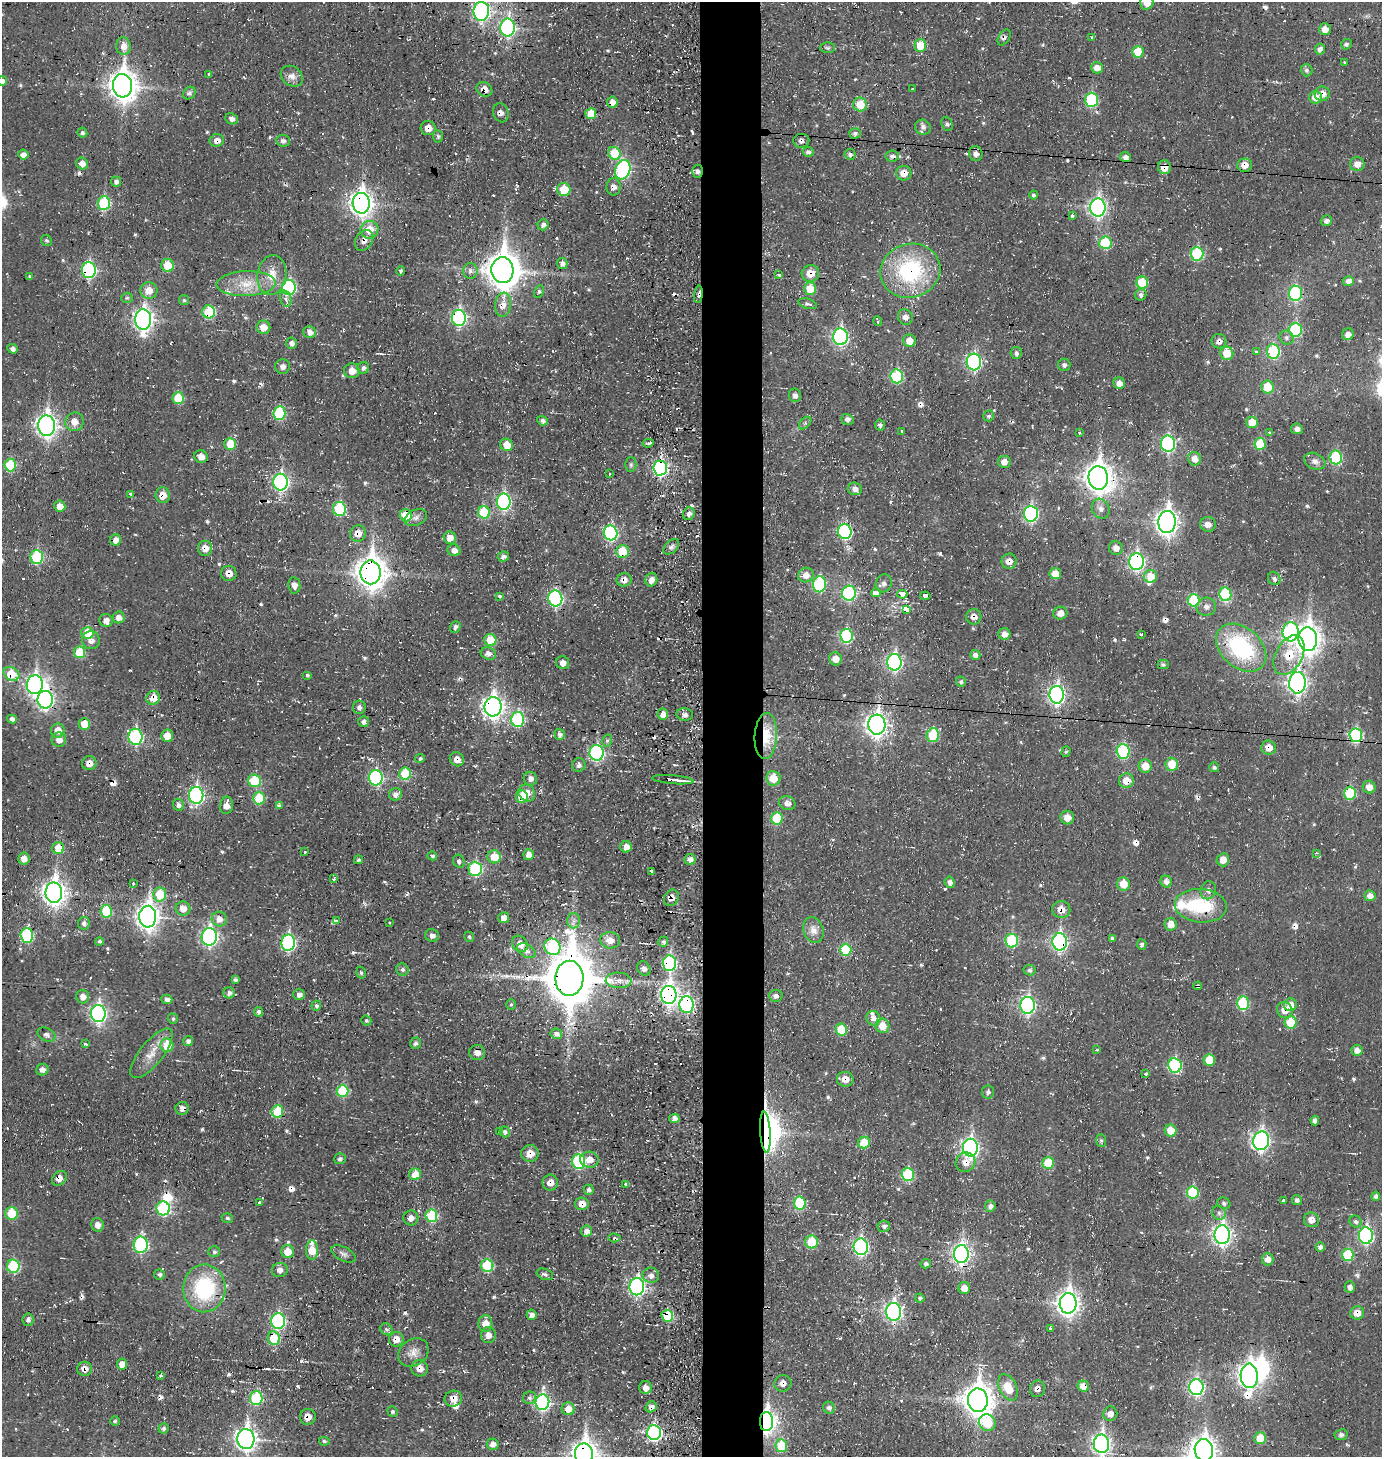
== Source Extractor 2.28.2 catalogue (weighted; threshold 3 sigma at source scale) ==
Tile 5 of 3 x 3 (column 2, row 2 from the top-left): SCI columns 1544-2923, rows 1455-2909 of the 4453 x 4369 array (HDU 1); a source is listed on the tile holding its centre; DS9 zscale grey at full resolution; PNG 1384 x 1459 px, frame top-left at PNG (2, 2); each listed source drawn as its Kron ellipse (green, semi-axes under 4 px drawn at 4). Shown black and unused: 5% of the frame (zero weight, under 3 of 4 exposures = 3% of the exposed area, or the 3 px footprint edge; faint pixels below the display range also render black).
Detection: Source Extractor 2.28.2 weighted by HDU 2 'WHT'; one run over the whole footprint, this tile lists its part. Background -0.0732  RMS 0.011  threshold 0.0482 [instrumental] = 3 sigma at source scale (4.5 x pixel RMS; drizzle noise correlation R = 1.50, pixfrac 1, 0.05/0.05 arcsec/px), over >= 5 px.
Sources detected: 669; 4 inside a brighter object's white glare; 42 cosmic-ray / hot-pixel residue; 1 long thin detection or spike segment (spike, bleed or trail) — neither listed nor drawn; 6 inside a brighter listed object's ellipse — not listed separately; of the other 616, all 500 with FLUX_AUTO >= 1.98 (the completeness limit of this list) listed and drawn (116 fainter detections not listed), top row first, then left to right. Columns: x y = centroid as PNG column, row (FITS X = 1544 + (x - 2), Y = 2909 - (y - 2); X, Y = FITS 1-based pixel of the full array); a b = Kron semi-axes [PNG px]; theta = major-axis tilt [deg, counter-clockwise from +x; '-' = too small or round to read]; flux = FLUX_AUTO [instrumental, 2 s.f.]
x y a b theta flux
1147 3 7 6 - 12
481 11 9 8 - 290
508 27 9 7 90 240
1325 29 6 6 - 11
1004 37 9 5 58 3.2
1092 37 3 3 - 2.7
1346 44 5 5 - 2.7
123 46 9 7 -81 9.8
920 46 6 6 - 28
827 48 7 5 -1 2.4
1320 49 5 5 - 4.9
1138 52 6 5 - 29
1344 63 3 3 - 2.7
1097 68 6 6 - 8.4
1306 70 6 6 - 3.3
209 74 3 3 - 2.1
292 76 12 9 -37 7.5
2 81 5 5 - 4
123 86 12 9 -87 1300
484 89 8 7 - 11
912 89 3 3 - 7.3
189 93 7 5 45 3.3
1322 94 7 7 - 9.9
1315 97 6 6 - 13
1091 100 7 6 - 96
612 102 5 5 - 7.9
860 104 7 7 - 22
501 113 10 7 -71 5.1
591 114 5 5 - 23
232 119 6 5 - 4.4
947 124 7 5 -69 2.9
923 127 8 7 - 4.5
428 128 7 7 - 9.2
82 133 5 4 - 2.7
855 133 5 5 - 3.6
438 136 6 5 - 2.3
217 140 7 6 - 6.6
283 141 7 6 - 3.5
801 141 8 7 - 4.5
808 152 5 4 - 3.9
614 153 6 6 - 32
850 154 5 5 - 3.6
976 154 7 6 - 5.8
23 155 5 5 - 7.4
892 156 7 5 10 4
1125 157 5 5 - 4.8
82 164 6 5 - 8.3
1357 164 7 7 - 8.3
1244 165 7 6 - 10
1164 167 7 6 - 14
623 170 10 7 68 150
697 171 6 5 - 3.6
904 173 7 7 - 12
116 181 5 5 - 4
614 187 8 7 - 5.8
564 190 7 6 - 27
1034 195 4 4 - 3
104 203 7 6 - 82
361 203 10 8 -86 750
1098 207 9 8 - 350
1072 216 3 3 - 3.9
1326 221 5 5 - 4.3
543 225 6 5 - 4.4
369 230 9 8 - 19
46 240 6 5 - 2.1
364 240 11 8 56 6.6
1105 243 6 6 - 52
1197 254 7 6 - 79
562 263 5 5 - 4.9
168 265 6 6 - 26
89 270 8 7 - 170
502 270 13 11 -87 2100
401 271 5 4 - 2.4
470 271 8 7 - 4.7
910 271 30 27 17 120
810 273 9 8 - 15
272 275 20 14 81 20
779 275 4 3 - 4
30 276 4 3 - 2.2
1348 281 5 4 - 5.4
1142 283 6 6 - 38
246 284 29 12 2 28
289 287 7 7 - 140
810 289 6 6 - 24
149 290 8 8 - 14
539 292 6 4 63 2.4
1296 293 7 6 - 110
698 294 9 4 84 4.5
1141 295 6 5 - 3.7
127 298 6 5 - 2
286 299 8 5 -73 4.9
184 300 5 5 - 2
808 304 9 5 -15 3.3
503 305 12 8 84 9.1
209 312 6 6 - 59
905 317 8 7 - 5.9
459 318 8 7 - 200
143 320 10 8 89 540
878 321 5 2 - 2.1
263 327 7 6 - 12
1295 330 7 6 - 80
310 332 6 6 - 6.9
1348 334 6 5 - 5.6
840 337 8 7 - 220
1287 338 7 6 - 3.5
910 341 6 6 - 13
1219 341 7 7 - 5.8
291 343 5 5 - 4.3
13 349 5 4 - 3.9
1256 351 4 3 - 2.4
1273 351 7 6 - 74
1016 353 6 5 - 3.5
1227 353 6 6 - 23
974 362 8 7 - 190
1064 365 6 6 - 3.3
282 366 7 7 - 4.9
363 368 6 5 - 4
352 371 8 7 - 12
897 376 7 6 - 78
1119 383 6 5 - 6.8
1268 387 6 6 - 26
795 395 7 6 - 3.9
178 398 6 6 - 31
279 413 7 6 - 68
989 416 5 5 - 2.7
847 419 6 5 - 4.5
542 421 5 4 - 3.6
75 422 9 9 - 10
1252 422 6 5 - 20
805 423 7 4 45 2.4
880 425 5 5 - 3.2
46 426 10 8 -89 590
1297 429 6 5 - 4.6
902 431 3 3 - 2.3
1079 432 3 3 - 2.8
1270 432 3 2 - 3.6
648 443 6 3 8 4.1
230 444 6 6 - 27
1168 444 8 7 - 170
1260 444 6 5 - 36
507 445 6 6 - 16
201 457 7 6 - 9
1336 457 7 6 - 77
1195 459 7 6 - 9.9
1315 461 11 8 -24 6.2
1004 462 6 6 - 7.9
10 465 6 6 - 55
631 465 7 5 88 2.4
660 468 7 7 - 220
609 473 3 3 - 3.8
1098 478 12 10 -83 1100
281 482 8 7 - 240
855 489 7 6 - 5.8
131 494 4 3 - 2.7
163 495 8 7 - 14
504 502 8 7 - 180
60 506 5 5 - 11
339 509 7 6 - 72
1101 509 10 8 -61 6.4
484 512 6 6 - 48
689 514 6 5 - 4.3
1031 514 8 7 - 180
406 515 6 6 - 32
416 518 12 7 25 5.6
1167 522 11 8 87 680
1208 524 8 7 - 7.1
845 532 7 7 - 120
358 533 8 8 - 12
611 533 7 7 - 150
450 538 6 6 - 12
116 540 5 5 - 8.5
671 547 9 6 45 3.4
205 548 7 7 - 11
1116 548 7 6 - 7.1
454 550 6 6 - 6.5
622 551 6 6 - 31
37 557 7 6 - 80
503 557 6 5 - 4.3
1009 561 7 7 - 7.8
1137 562 8 7 - 270
370 572 12 10 -90 1600
229 573 7 7 - 8.9
1055 574 6 5 - 16
806 575 8 7 - 10
1151 576 6 6 - 17
1274 578 7 6 - 4.1
624 580 7 6 - 7
651 580 7 6 - 7.5
884 583 9 8 - 5
819 584 8 6 88 110
294 585 8 6 -81 7.6
849 593 7 7 - 100
876 593 5 3 - 390
902 594 5 3 - 1100
1225 594 7 6 - 78
500 596 3 3 - 4.4
925 596 5 3 - 910
555 598 8 7 - 180
1194 600 6 6 - 52
1206 607 10 9 - 5.2
906 609 4 3 - 98
1060 613 7 6 - 8.2
119 617 6 6 - 6.8
974 617 8 7 - 6.5
106 620 7 6 - 6.6
455 627 6 5 - 3.8
1290 632 9 8 - 160
87 633 6 6 - 26
1004 634 6 6 - 7.2
1141 634 3 3 - 4.2
847 636 7 6 - 99
1308 639 12 9 -84 1100
91 640 9 8 - 5.7
490 640 6 6 - 28
1241 648 28 20 -40 110
79 652 6 6 - 35
488 654 8 6 -18 6.7
975 655 5 5 - 4.7
1289 655 21 13 62 34
835 659 6 6 - 8.9
894 662 8 7 - 240
563 663 6 6 - 6.6
1163 664 5 4 - 3
11 674 8 6 -31 28
307 675 5 4 - 2
961 682 5 5 - 2.6
1297 683 11 8 86 430
35 685 9 8 - 390
1057 695 9 7 -89 330
153 698 7 7 - 17
45 700 9 7 -89 280
359 707 6 6 - 3.6
493 707 9 8 - 590
663 714 5 5 - 9.5
685 714 8 6 -7 4.8
12 719 5 4 - 4.9
518 719 7 6 - 99
364 722 5 5 - 4.3
84 724 5 5 - 18
877 725 10 8 -88 640
58 731 7 7 - 11
560 734 6 5 - 4.1
933 735 7 6 - 49
1356 735 7 6 - 110
167 736 6 6 - 12
766 736 23 11 87 36
135 737 8 7 - 140
59 740 7 7 - 9.2
607 741 6 5 - 2.2
1269 748 7 7 - 11
1123 751 7 6 - 95
1066 752 5 4 - 2
596 753 8 7 - 180
420 759 5 4 - 2.5
457 759 7 6 - 8.2
89 763 7 7 - 8.2
1172 764 6 6 - 24
579 765 7 6 - 3.5
1145 766 6 6 - 15
1214 767 5 5 - 2.3
405 774 6 6 - 39
376 778 8 7 - 140
773 778 7 7 - 20
530 779 7 6 - 5
673 780 21 3 -5 13
254 781 6 6 - 41
1126 781 7 7 - 16
1369 787 6 6 - 9.3
527 793 9 8 - 11
1350 793 6 6 - 51
395 794 7 6 - 6.1
196 795 8 7 - 220
522 797 6 6 - 31
259 798 6 6 - 38
787 803 8 6 -24 6.4
178 805 6 5 - 5
226 805 9 6 80 8.7
279 806 3 3 - 3.6
1067 817 7 6 - 11
777 818 6 6 - 36
626 847 5 5 - 8.5
58 848 6 6 - 19
305 852 3 3 - 2.7
1317 853 3 3 - 2
529 855 5 5 - 8.9
432 856 5 4 - 2.3
494 857 7 6 - 23
24 859 6 5 - 7.8
690 859 5 5 - 6.6
358 860 4 4 - 2.4
1223 860 6 6 - 9.6
459 861 6 5 - 3.4
475 869 7 6 - 93
652 871 3 2 - 2.4
334 879 4 3 - 2.7
1166 881 6 5 - 5.8
950 882 6 5 - 5.4
133 883 4 3 - 2.1
1123 884 7 6 - 19
1208 890 9 7 68 4.7
54 893 10 8 -88 790
160 895 7 6 - 31
1370 896 5 5 - 7.1
671 898 8 7 - 7.3
1201 906 26 16 -5 63
183 909 7 7 - 10
1061 910 9 8 - 14
106 911 6 6 - 41
148 917 11 8 88 760
504 918 5 5 - 8
219 919 7 7 - 9
337 921 4 4 - 2.6
574 921 7 6 - 4.1
389 922 3 3 - 2
84 923 6 5 - 3.9
1171 924 6 6 - 11
813 930 13 10 -73 9.7
27 935 7 6 - 89
432 935 7 6 - 4.8
209 937 9 7 84 280
469 937 5 4 - 2.4
1112 938 4 4 - 2.8
610 940 10 8 -7 9.8
99 941 4 4 - 2.6
1012 941 7 6 - 76
663 942 5 4 - 3.6
1060 942 8 7 - 280
288 943 8 7 - 180
520 944 9 7 -52 11
1142 945 5 4 - 2.3
552 947 8 7 - 110
846 950 6 5 - 48
526 951 10 6 -29 5.2
669 963 8 6 -87 140
644 969 7 6 - 4.8
402 970 6 6 - 3.2
1030 970 6 5 - 2.4
361 973 6 4 -73 2.1
569 978 17 14 89 5400
235 980 4 4 - 3
619 980 13 8 -2 8.3
1198 986 4 4 - 5
229 993 5 5 - 4.1
299 994 6 5 - 5.2
669 995 9 7 89 480
776 996 7 6 - 4.5
83 997 6 6 - 7.2
167 999 5 4 - 5.3
1243 1003 7 6 - 71
511 1004 5 4 - 2.6
687 1005 8 7 - 160
1028 1005 8 7 - 250
1290 1005 6 6 - 10
316 1006 5 5 - 3.1
1285 1010 8 7 - 13
258 1012 5 4 - 4
98 1014 8 7 - 310
873 1018 7 7 - 6.2
173 1019 5 4 - 2
366 1021 5 4 - 2.2
1291 1022 6 6 - 32
882 1026 7 7 - 17
841 1029 6 5 - 31
556 1034 6 5 - 4.6
47 1035 9 6 -28 4.1
188 1041 5 5 - 4.2
415 1043 6 5 - 3.3
86 1044 3 3 - 3.1
167 1045 7 6 - 29
1097 1050 3 3 - 2.7
1357 1050 5 5 - 7
151 1053 30 11 51 18
477 1053 8 7 - 8.1
1209 1060 6 5 - 23
1175 1065 7 6 - 110
42 1070 6 5 - 5.7
1146 1074 4 3 - 3.8
845 1079 8 7 - 11
342 1091 6 6 - 57
988 1092 6 6 - 3.6
182 1108 6 6 - 6.9
277 1111 6 5 - 44
674 1119 5 4 - 6.3
1315 1120 5 4 - 4.2
1171 1130 6 6 - 17
500 1132 4 3 - 10
505 1132 5 5 - 4.5
765 1132 20 5 -87 420
1101 1140 6 5 - 2.1
1261 1141 9 8 - 350
864 1143 6 5 - 28
970 1148 9 7 90 350
530 1153 9 8 - 14
340 1159 6 5 - 2.8
589 1160 9 8 - 9.9
579 1162 7 6 - 110
966 1162 10 9 - 9.1
1048 1163 6 5 - 34
415 1174 6 5 - 20
908 1174 7 6 - 66
59 1178 8 6 46 7.2
550 1182 8 8 - 9.7
626 1184 4 3 - 12
589 1190 5 5 - 3.6
1193 1192 6 6 - 62
1376 1196 5 4 - 4.2
1297 1200 5 5 - 3
1283 1201 3 3 - 2.7
259 1202 3 3 - 4.5
800 1203 6 6 - 60
1224 1203 7 5 -31 3
582 1204 7 6 - 13
990 1206 6 5 - 4.5
163 1208 7 7 - 110
11 1213 6 6 - 30
1219 1213 7 6 - 4.2
431 1216 6 6 - 61
227 1218 6 4 -17 2
411 1218 7 7 - 6.1
1311 1220 8 7 - 8.9
1356 1221 6 5 - 2.8
97 1225 7 6 - 6.5
884 1226 6 5 - 3.3
586 1231 5 5 - 6.2
1222 1235 9 7 -89 450
1366 1236 8 7 - 200
614 1238 6 4 -5 2.4
812 1242 6 6 - 39
141 1245 8 7 - 150
861 1247 8 7 - 210
1320 1247 4 4 - 4.4
312 1250 10 6 89 28
288 1251 6 6 - 14
214 1252 6 5 - 2.2
343 1254 13 7 -27 4.6
961 1254 9 7 87 420
1348 1255 6 6 - 50
1268 1259 6 6 - 8
926 1264 5 4 - 3.2
13 1266 6 6 - 73
487 1266 6 6 - 51
280 1270 8 7 - 5.8
159 1274 5 5 - 3.1
545 1274 8 5 -19 3.2
651 1275 8 7 - 6.9
637 1287 8 7 - 290
1350 1287 6 5 - 4.5
204 1288 24 21 88 95
964 1288 6 6 - 10
920 1298 4 4 - 2.3
1068 1303 10 8 88 740
894 1312 9 7 -88 340
1357 1313 7 6 - 9.9
531 1315 5 5 - 5.8
667 1316 6 5 - 59
28 1320 6 5 - 4.1
278 1321 8 7 - 160
485 1324 8 7 - 14
386 1329 6 5 - 2.7
1050 1329 3 3 - 3.6
488 1335 8 7 - 8
274 1338 7 6 - 43
396 1339 7 7 - 9.2
413 1352 16 13 37 11
122 1364 5 5 - 9.4
420 1368 8 8 - 9.7
85 1369 7 7 - 8.9
160 1375 3 3 - 3.2
1249 1376 12 8 -89 630
783 1383 8 8 - 6.6
1083 1386 6 5 - 15
645 1387 6 6 - 7.4
1008 1387 14 8 -64 23
1196 1387 8 7 - 220
1037 1389 8 7 - 5.8
256 1398 7 6 - 70
529 1398 7 6 - 3.1
453 1399 9 8 - 12
978 1400 11 10 - 1500
542 1402 7 7 - 230
651 1407 6 5 - 6.4
829 1408 6 5 - 4
568 1409 6 6 - 13
392 1412 5 5 - 2.2
1110 1414 7 7 - 7
308 1417 8 7 - 8.6
115 1421 5 4 - 2.1
766 1422 9 6 90 560
987 1423 9 8 - 45
163 1428 5 5 - 2.7
654 1433 7 7 - 210
1341 1435 7 5 8 3.7
1260 1438 6 6 - 24
246 1439 10 8 -86 600
324 1441 5 4 - 2.1
493 1444 6 5 - 6.9
1101 1444 9 7 -89 440
781 1446 6 6 - 37
1204 1450 11 9 -80 880
584 1454 10 9 - 1000
Overlapping masked pixels (flux is a lower limit): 101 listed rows (the first 20) at x y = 481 11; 508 27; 1004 37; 123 86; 484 89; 1322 94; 612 102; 428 128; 217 140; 801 141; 1244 165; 1164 167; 697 171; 904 173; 361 203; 364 240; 1197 254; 89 270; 502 270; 910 271
Isophote crosses this tile's border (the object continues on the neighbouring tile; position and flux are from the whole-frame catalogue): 6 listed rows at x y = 1147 3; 481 11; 2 81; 1101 1444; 1204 1450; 584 1454